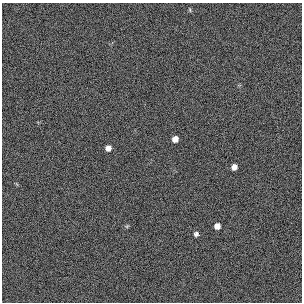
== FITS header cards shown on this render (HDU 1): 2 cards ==
NAXIS1  =                  300 / length of original image axis
NAXIS2  =                  300 / length of original image axis

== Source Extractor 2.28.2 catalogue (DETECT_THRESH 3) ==
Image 300 x 300 px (HDU 1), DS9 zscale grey, 1 PNG px = 1 image px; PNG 304 x 304 px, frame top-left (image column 1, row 300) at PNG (2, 3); no overlay
Background 384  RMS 67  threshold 200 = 3 sigma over >= 5 px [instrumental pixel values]
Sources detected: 7; all 7 listed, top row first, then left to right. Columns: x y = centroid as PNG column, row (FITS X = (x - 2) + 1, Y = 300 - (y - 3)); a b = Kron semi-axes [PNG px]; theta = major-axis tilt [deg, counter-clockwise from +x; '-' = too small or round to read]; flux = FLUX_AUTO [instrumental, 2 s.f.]
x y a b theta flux
190 10 6 3 -73 4700
175 139 5 5 - 31000
108 148 6 5 - 25000
234 167 5 5 - 27000
127 226 6 4 44 5700
217 226 6 5 - 26000
196 234 6 5 - 12000